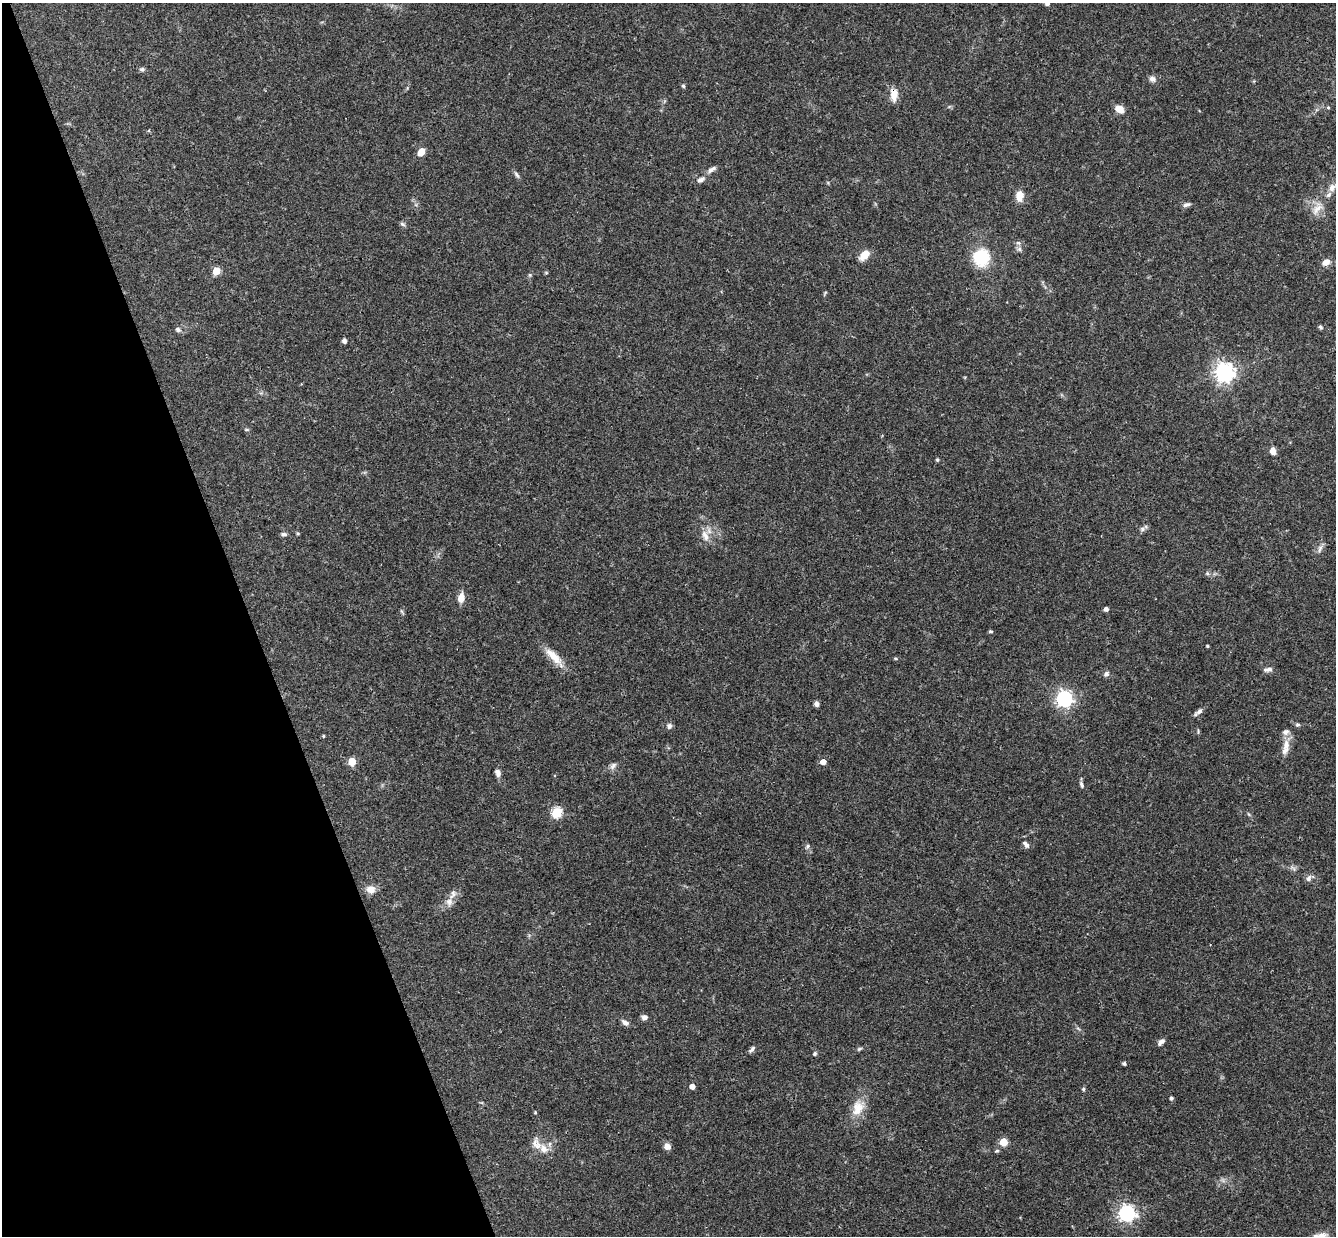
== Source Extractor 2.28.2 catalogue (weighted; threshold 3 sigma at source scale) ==
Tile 5 of 4 x 4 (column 1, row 2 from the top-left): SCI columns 59-1392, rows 2763-3996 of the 5448 x 5402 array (HDU 1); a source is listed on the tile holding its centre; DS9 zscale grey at full resolution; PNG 1338 x 1238 px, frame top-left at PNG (2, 3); no overlay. Shown black and unused: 19% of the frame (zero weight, under 3 of 4 exposures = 6% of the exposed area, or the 3 px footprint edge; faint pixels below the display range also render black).
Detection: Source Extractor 2.28.2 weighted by HDU 2 'WHT'; one run over the whole footprint, this tile lists its part. Background 0.0769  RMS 0.0033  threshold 0.0149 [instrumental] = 3 sigma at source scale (4.5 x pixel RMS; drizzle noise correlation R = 1.50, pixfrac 1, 0.05/0.05 arcsec/px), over >= 5 px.
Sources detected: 85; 4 inside a brighter listed object's ellipse — not listed separately; the other 81 listed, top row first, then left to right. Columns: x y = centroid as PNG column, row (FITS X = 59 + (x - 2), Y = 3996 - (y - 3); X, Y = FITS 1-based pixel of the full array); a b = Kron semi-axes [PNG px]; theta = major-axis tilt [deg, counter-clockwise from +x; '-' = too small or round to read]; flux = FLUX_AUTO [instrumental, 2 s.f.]
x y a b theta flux
1047 3 4 4 - 1.2
142 69 7 5 11 0.69
1152 79 8 7 - 1.3
683 86 5 4 - 0.51
894 94 13 8 89 4.2
1328 107 5 3 - 0.37
1119 109 10 7 -33 3
421 152 6 5 - 7.4
712 169 13 5 33 1.4
516 175 11 4 -54 0.81
701 180 12 7 30 1.4
1332 188 14 9 56 2.7
1020 196 11 8 86 3.6
1186 205 11 5 15 0.98
1317 209 19 9 44 3.5
402 224 8 5 -27 0.68
1018 243 6 4 -18 0.54
1019 249 7 6 - 0.83
864 255 12 8 49 3.8
981 257 15 14 - 15
1326 262 10 7 28 2
216 271 5 5 - 10
546 273 6 4 -1 0.34
530 275 5 4 - 0.38
825 293 7 3 38 0.37
1320 327 6 4 -35 0.55
178 329 7 6 - 0.84
344 341 5 5 - 0.91
1225 372 7 7 - 180
247 429 6 4 19 0.39
1273 451 7 5 -72 2.5
937 460 5 4 - 0.43
1142 529 7 6 - 0.82
284 534 7 5 -4 0.81
705 536 15 9 -67 2.7
1320 549 11 5 67 1.1
1207 573 6 5 - 0.55
461 598 9 7 82 3.3
1106 609 4 4 - 1.3
990 631 5 3 - 0.45
1207 646 3 3 - 0.42
554 657 33 9 -47 5.1
1268 669 11 5 10 1.2
1106 674 8 6 44 0.98
1064 699 6 6 - 110
816 704 6 5 - 1.1
1199 712 14 5 41 1.2
1297 725 7 5 1 0.58
669 726 7 6 - 1
323 736 4 3 - 0.36
1286 745 15 9 83 3.1
352 761 5 5 - 10
823 762 4 4 - 2.9
613 766 11 6 46 1.2
498 773 8 6 -74 1.6
1081 784 10 4 -66 0.75
556 812 5 5 - 24
1026 844 11 6 -50 1.2
807 846 8 5 46 0.68
1293 868 8 4 -45 0.7
1308 878 9 7 61 1.2
371 889 12 10 -8 2.5
449 902 11 9 80 2.1
644 1017 7 6 - 1.2
625 1023 10 6 -35 1.3
1161 1042 9 5 45 1.2
752 1049 10 5 46 0.92
859 1049 8 4 35 0.54
815 1054 6 5 - 0.65
1124 1063 4 4 - 0.7
692 1086 4 4 - 2.5
1083 1089 5 4 - 0.48
1171 1098 4 4 - 0.74
858 1108 23 15 72 5.9
535 1112 4 3 - 0.35
1003 1142 5 5 - 12
536 1144 17 11 -56 2.8
667 1146 7 6 - 2.2
997 1151 6 4 19 0.45
1127 1213 6 6 - 110
1320 1236 19 8 8 2.9
Overlapping masked pixels (flux is a lower limit): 1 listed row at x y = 894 94
Isophote crosses this tile's border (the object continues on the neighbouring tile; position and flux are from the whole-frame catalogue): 2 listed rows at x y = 1047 3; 1320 1236